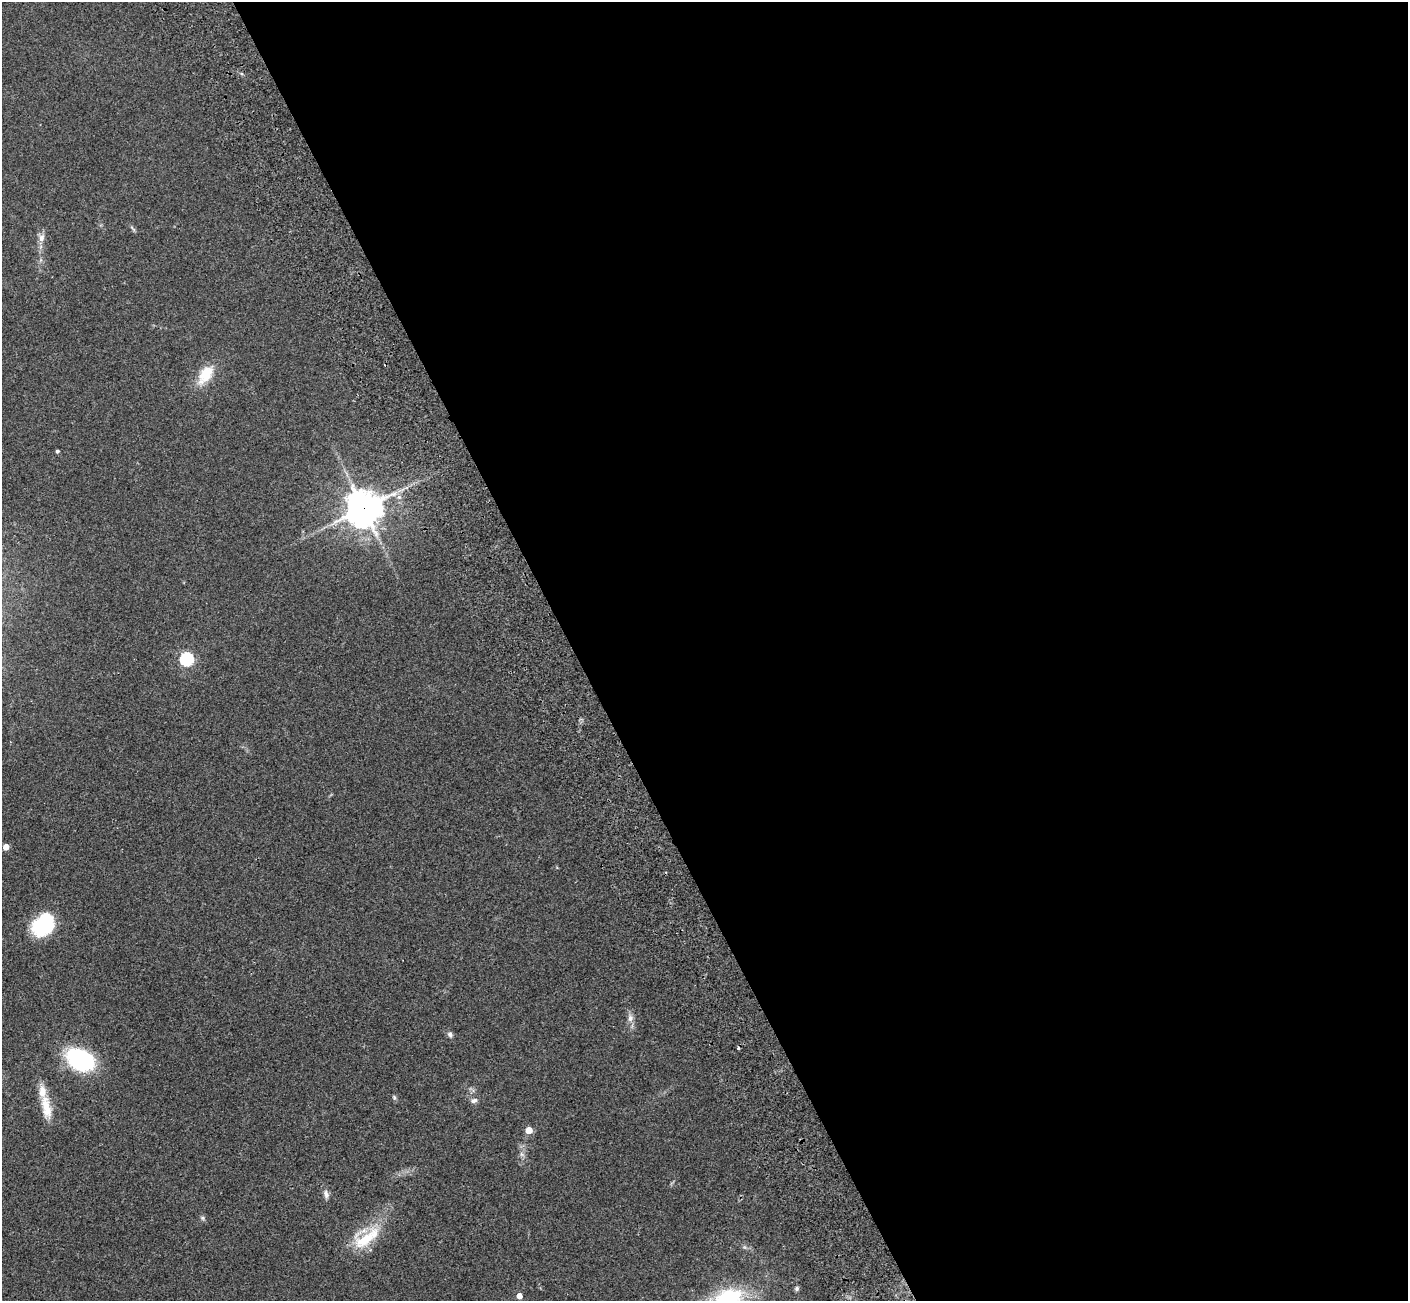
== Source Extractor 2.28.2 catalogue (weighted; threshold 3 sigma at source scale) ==
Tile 8 of 4 x 4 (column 4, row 2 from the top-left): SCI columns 4336-5741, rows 2989-4287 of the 5822 x 5851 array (HDU 1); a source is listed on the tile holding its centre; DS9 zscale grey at full resolution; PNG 1410 x 1303 px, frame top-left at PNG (2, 2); no overlay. Shown black and unused: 59% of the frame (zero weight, under 2 of 3 exposures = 7% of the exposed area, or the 3 px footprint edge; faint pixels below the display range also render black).
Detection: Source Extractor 2.28.2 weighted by HDU 2 'WHT'; one run over the whole footprint, this tile lists its part. Background 0.0562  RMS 0.0082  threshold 0.0368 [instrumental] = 3 sigma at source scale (4.5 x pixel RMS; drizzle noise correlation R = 1.50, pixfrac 1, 0.05/0.05 arcsec/px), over >= 5 px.
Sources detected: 26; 2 inside a brighter object's white glare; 2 cosmic-ray / hot-pixel residue — not listed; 1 inside a brighter listed object's ellipse — not listed separately; the other 21 listed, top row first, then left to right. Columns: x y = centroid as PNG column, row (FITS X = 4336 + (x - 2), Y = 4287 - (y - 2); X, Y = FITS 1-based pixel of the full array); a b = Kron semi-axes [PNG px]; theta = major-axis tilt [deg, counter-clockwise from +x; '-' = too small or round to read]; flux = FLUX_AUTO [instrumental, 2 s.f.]
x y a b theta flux
41 238 12 8 71 4.4
205 375 26 14 58 19
57 451 3 3 - 1.5
363 508 12 11 - 1500
187 659 6 6 - 120
6 847 4 4 - 8.8
43 928 23 21 13 40
630 1018 8 7 - 3.6
450 1034 8 6 -85 2
80 1060 24 17 -31 88
394 1097 7 5 -64 1.3
474 1101 9 6 16 2.6
46 1107 35 11 -78 15
529 1130 5 5 - 15
522 1154 8 4 -46 1.8
326 1194 12 6 -73 3.2
203 1218 7 5 -16 1.6
365 1239 39 19 33 30
797 1288 6 5 - 1.7
519 1296 4 4 - 7
728 1299 24 16 29 90
Overlapping masked pixels (flux is a lower limit): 1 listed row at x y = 363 508
Isophote crosses this tile's border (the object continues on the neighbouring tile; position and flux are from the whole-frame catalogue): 1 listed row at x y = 728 1299